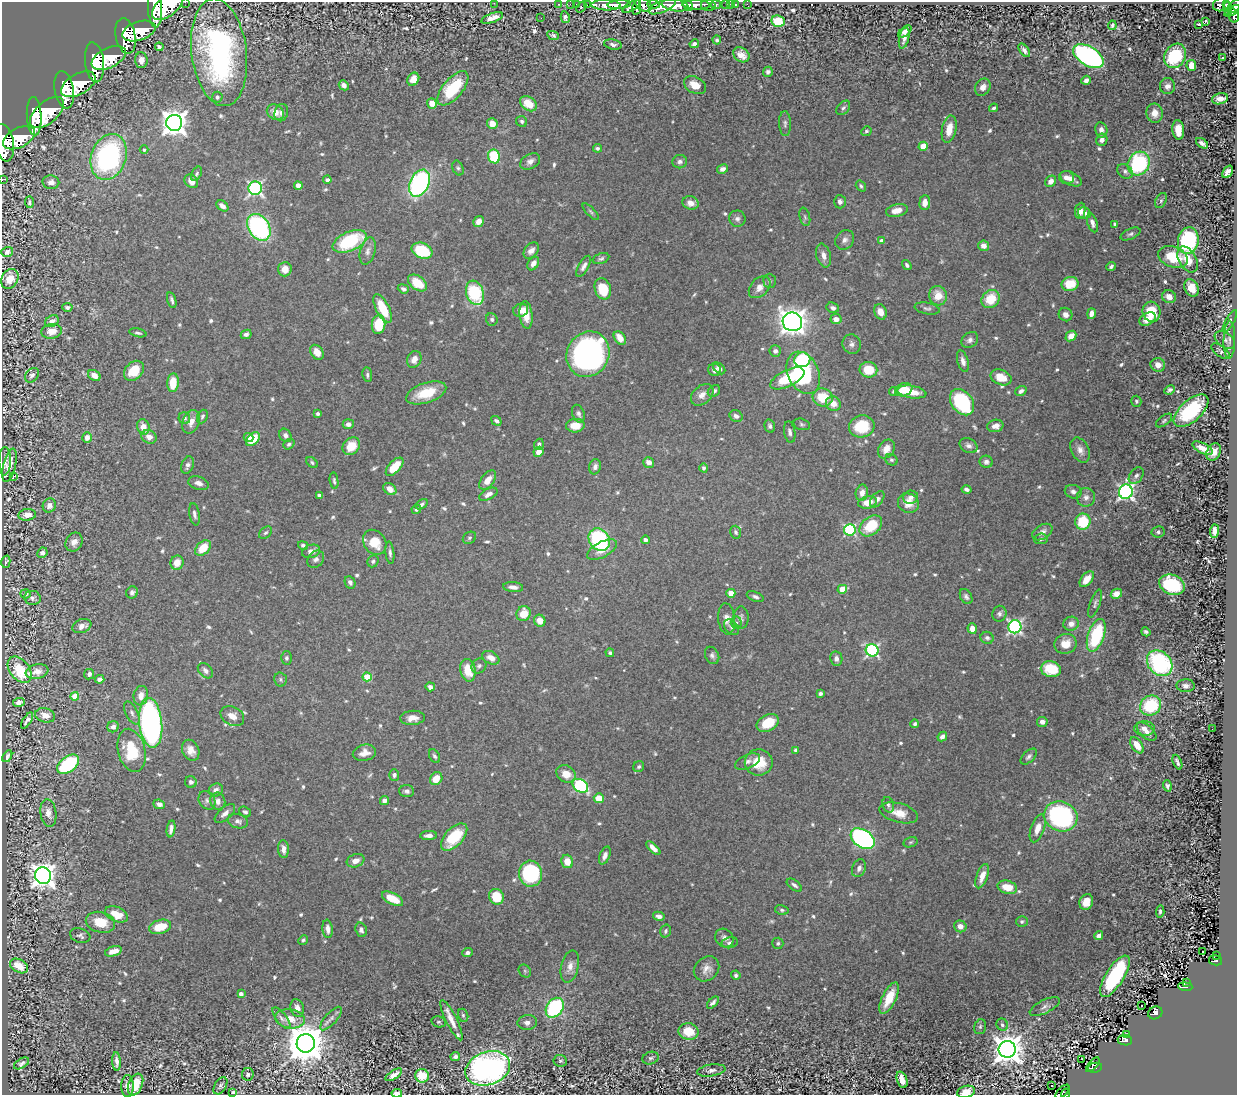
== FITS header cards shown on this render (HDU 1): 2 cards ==
NAXIS1  =                 1235
NAXIS2  =                 1093

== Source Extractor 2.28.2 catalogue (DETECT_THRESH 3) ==
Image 1235 x 1093 px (HDU 1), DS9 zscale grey, 1 PNG px = 1 image px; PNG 1239 x 1097 px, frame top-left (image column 1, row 1093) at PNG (2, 2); each listed source drawn as its Kron ellipse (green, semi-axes under 4 px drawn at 4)
Background 2.47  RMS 0.027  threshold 0.0797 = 3 sigma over >= 5 px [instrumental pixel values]
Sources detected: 749; of the 749, the 500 brightest by FLUX_AUTO listed and drawn (249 fainter detections omitted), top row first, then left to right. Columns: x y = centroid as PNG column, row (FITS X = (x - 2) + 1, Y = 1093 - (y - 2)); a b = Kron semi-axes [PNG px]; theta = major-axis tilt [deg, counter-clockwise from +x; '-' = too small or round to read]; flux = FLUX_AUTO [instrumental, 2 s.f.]
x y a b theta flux
185 2 2 2 - 93
494 3 2 2 - 11
558 4 2 2 - 32
570 4 2 2 - 34
576 4 2 2 - 39
587 4 3 2 - 71
653 4 6 3 -7 990
730 4 2 2 - 25
736 4 3 3 - 110
747 4 3 2 - 23
1221 4 8 6 22 440
606 5 14 5 -1 4200
619 5 12 4 5 4300
643 5 9 6 -33 3600
675 5 13 6 -8 9300
688 5 6 4 -60 2800
696 5 14 4 -1 3900
708 5 7 5 -14 1000
716 5 5 3 - 650
726 5 4 3 - 160
1227 5 4 4 - 460
167 6 18 10 39 16000
662 6 14 6 22 3500
1235 6 8 5 50 1100
581 7 6 3 51 510
631 7 10 4 30 1300
637 7 7 3 79 1400
155 9 18 7 -87 13000
1228 9 7 4 -82 210
1232 11 9 3 32 930
1233 15 7 5 -76 1200
565 17 6 4 -78 5.4
492 18 11 4 19 16
541 18 2 2 - 3.7
778 21 7 5 -10 66
1205 22 3 3 - 540
1199 24 3 3 - 67
1112 25 5 3 - 4.6
139 31 17 9 18 14000
905 31 8 4 40 10
553 35 6 4 -26 3.9
125 36 18 10 -78 14000
904 38 11 5 76 8.5
717 40 4 4 - 3.6
613 44 9 5 -10 6.2
694 44 5 4 - 6.4
159 47 4 3 - 4.8
1024 50 8 4 -53 7.9
219 52 54 27 -83 450
741 55 9 6 -36 16
1088 56 17 9 -32 530
1175 56 13 10 60 150
1223 57 3 3 - 5.4
109 58 18 10 26 13000
141 60 8 6 -87 11
94 62 20 9 -83 14000
1191 65 5 5 - 32
768 72 5 5 - 5.4
413 79 7 5 60 15
1086 80 5 4 - 8.6
78 84 19 10 29 13000
344 85 5 4 - 8
695 85 12 8 -27 30
1167 86 8 7 - 13
983 87 9 7 57 12
453 88 21 10 50 100
64 90 19 9 -79 13000
217 97 5 5 - 5
1220 99 8 5 15 17
432 103 5 4 - 20
528 104 9 6 -35 32
843 108 8 5 49 4.6
994 108 4 3 - 4.6
275 112 9 7 -35 21
47 113 20 11 41 14000
281 113 9 6 75 7.6
1155 113 10 8 -89 20
34 116 19 7 -87 10000
522 121 6 5 - 4.2
174 123 8 8 - 2000
492 123 5 5 - 17
785 124 12 6 -87 6
949 129 14 7 78 29
1101 130 7 6 - 10
1178 130 10 6 -85 28
866 131 5 4 - 3.9
19 138 17 10 27 13000
1102 140 6 5 - 9.3
4 143 19 9 -79 14000
1202 143 7 4 -35 6.7
923 146 4 4 - 43
597 148 4 4 - 3.8
144 150 4 4 - 4.7
494 156 7 6 - 100
109 157 23 17 71 370
530 161 11 7 29 8.8
680 162 7 6 - 6.5
1139 164 12 10 55 190
458 168 8 5 -66 4
722 169 6 4 29 7.2
1125 171 8 6 -34 6.7
1228 172 7 4 53 14
197 174 7 5 61 3.6
1066 178 7 6 - 12
1071 179 11 6 -26 14
2 180 2 2 - 23
327 180 4 4 - 8.5
191 181 7 6 - 15
1051 181 6 5 - 12
51 182 8 7 - 9.4
419 183 14 9 65 390
298 186 4 4 - 23
861 186 6 4 -54 3.7
255 188 7 6 - 420
1161 201 8 5 63 4.3
29 202 6 4 -84 4
840 202 7 6 - 5.9
690 203 8 6 -17 16
925 203 7 5 86 16
222 206 7 4 -38 10
897 210 11 6 12 18
1080 211 8 5 81 13
591 212 11 4 -46 3.9
1084 213 6 6 - 7.6
805 217 9 5 -76 3.8
737 219 8 8 - 6.8
479 221 6 5 - 14
1092 223 10 5 -72 8.7
1115 224 4 3 - 4.1
259 227 14 10 -57 300
1130 234 10 5 24 5.1
845 240 10 8 51 8.8
350 241 18 9 24 140
882 241 4 4 - 16
1188 241 13 10 81 180
983 246 5 5 - 12
368 251 14 7 75 10
422 251 11 7 -22 93
531 251 9 6 48 9.9
7 252 6 5 - 8.6
824 256 12 7 -75 13
1173 257 15 10 -19 61
601 259 8 5 20 4.2
1188 259 14 8 -60 34
533 263 7 5 57 11
907 265 5 4 - 4.9
584 266 12 5 60 8.2
1111 266 4 3 - 4.1
285 269 7 6 - 18
10 279 10 8 61 25
770 281 7 6 - 4.7
417 283 11 7 -36 45
1070 284 8 7 - 41
760 287 13 8 46 15
1191 288 9 6 -62 25
403 289 6 4 -21 5.1
603 289 11 8 -72 57
475 293 12 8 -72 120
938 296 10 9 - 29
1169 297 7 6 - 16
991 299 10 8 45 49
172 300 8 3 -74 4.8
67 307 5 4 - 4.1
383 308 16 6 -63 50
833 308 6 5 - 6.7
927 308 13 5 -10 5.8
521 310 7 6 - 18
880 312 8 6 -67 16
1151 312 10 9 - 60
1065 314 7 6 - 9.4
1091 314 5 4 - 12
526 315 14 6 -84 28
492 319 6 5 - 4.6
836 319 5 5 - 13
1148 319 9 6 32 17
52 321 7 5 32 10
1230 321 12 4 60 4.3
792 322 10 9 - 1600
378 324 9 6 84 63
52 331 10 7 11 20
138 333 8 4 -12 4.3
246 334 5 4 - 6.1
1071 336 6 5 - 16
620 338 7 5 -54 19
970 340 9 7 38 7.1
1225 340 11 7 -35 7.3
1229 340 19 6 88 9.2
852 344 10 9 - 8.9
775 351 6 5 - 6.2
1221 351 11 5 -37 5.1
317 352 8 6 -54 19
588 354 23 21 61 610
414 359 9 7 65 13
802 360 8 7 - 95
963 361 11 5 -74 9.5
1158 365 7 6 - 16
719 368 7 4 -42 5.9
714 370 6 6 - 7.2
868 370 9 7 -11 47
134 371 11 8 45 49
803 373 22 15 -65 230
32 375 8 6 50 6.8
94 375 6 5 - 15
367 375 7 5 -83 4.2
1001 377 11 7 -22 28
787 378 18 8 26 73
173 383 9 5 85 42
904 390 9 6 18 36
1170 390 5 4 - 4.6
714 391 7 5 42 5.9
894 391 5 4 - 3.6
1021 391 6 4 37 6
912 392 14 6 -8 30
426 393 21 10 18 54
702 395 13 9 41 14
823 397 10 9 - 48
1136 401 5 5 - 4
962 402 14 10 -53 180
833 404 7 7 - 18
1191 411 21 10 42 130
318 414 4 4 - 4.3
578 414 9 6 -71 5.6
202 416 7 5 67 4.1
736 416 7 5 -28 7.8
184 418 6 5 - 4.2
496 421 5 4 - 5.1
1164 421 9 5 38 4.4
191 422 12 8 67 17
348 424 5 5 - 8
802 424 8 5 -16 3.7
575 426 9 7 4 25
770 426 7 5 -75 4.9
862 426 13 11 12 66
995 426 8 6 13 12
143 427 8 6 -72 20
790 432 11 5 -81 5.9
285 435 7 6 - 7.1
149 437 8 6 -24 13
248 437 5 4 - 8.3
87 438 5 5 - 12
253 439 8 5 45 42
289 444 6 4 39 3.6
539 444 5 4 - 4.7
351 446 10 7 50 38
969 446 9 7 -31 7.6
1203 448 11 5 -25 18
886 449 10 7 55 16
1080 450 13 9 -63 13
539 452 5 4 - 16
1214 452 9 6 60 15
891 460 6 5 - 3.7
5 461 14 6 88 9.8
649 462 6 5 - 12
986 462 6 6 - 6
312 463 6 4 -42 3.5
10 465 17 6 75 15
188 465 9 6 68 7.4
395 467 11 6 46 36
595 467 7 6 - 7.1
704 468 4 4 - 5.1
14 476 2 2 - 50
1136 476 9 6 53 6.5
488 480 11 6 54 18
334 481 8 4 -82 3.9
199 483 10 6 -18 10
390 489 7 5 -38 15
967 489 5 3 - 5.9
1073 492 8 6 -15 7.6
1126 492 7 7 - 610
862 493 8 6 79 13
488 494 10 5 29 9.2
319 495 4 3 - 7.5
911 497 7 6 - 8.5
1086 497 9 9 - 10
877 499 9 5 52 7.5
868 502 9 6 14 21
908 503 11 9 -24 23
422 504 7 4 33 5
49 505 7 6 - 11
416 509 5 4 - 4.2
194 514 11 5 -80 7
27 515 9 5 7 15
1083 522 8 7 - 79
871 526 13 8 40 66
850 530 6 5 - 190
1214 531 6 4 88 16
736 532 6 5 - 4.1
1042 532 11 7 31 10
1158 532 6 5 - 5.1
266 533 7 5 38 3.9
469 538 7 5 33 3.7
1041 539 7 5 6 4.4
599 540 12 10 -52 200
645 540 4 4 - 6.6
74 542 10 8 58 12
375 542 13 11 -55 40
303 545 5 4 - 4.4
203 548 9 6 44 38
602 550 16 7 28 24
311 551 9 6 18 11
42 553 5 5 - 7.3
390 553 11 4 -84 5.5
316 559 9 7 49 6.8
373 561 6 5 - 4.5
6 562 6 4 75 4.4
177 563 7 6 - 24
1087 579 9 5 51 21
350 582 6 5 - 5.4
1172 585 13 9 -21 170
513 587 10 5 -5 10
842 589 5 4 - 51
132 592 6 6 - 6.4
731 593 4 4 - 38
26 594 5 4 - 3.7
1116 594 6 4 29 15
966 596 8 5 -59 5.5
755 597 9 4 -21 5.3
32 598 8 7 - 7.2
1095 603 15 5 71 5.7
524 614 8 7 - 32
999 614 8 7 - 5.8
741 618 11 7 86 6.1
727 619 15 8 -84 14
540 621 6 5 - 20
736 623 6 5 - 4.6
1071 624 7 7 - 12
82 626 10 7 20 12
732 627 9 6 -47 5.4
1015 627 6 6 - 400
972 629 5 4 - 14
1146 632 5 4 - 4.3
1096 635 17 8 71 140
987 638 6 6 - 5.4
1066 644 11 10 - 25
872 650 6 6 - 300
610 653 4 4 - 4.3
712 655 9 6 -62 6.4
286 658 6 5 - 4.2
491 658 9 6 -27 15
836 659 7 6 - 8.4
1160 663 14 11 -46 270
479 666 8 7 - 5.1
1051 669 10 8 -11 56
20 670 15 9 -53 79
468 670 11 7 -79 38
205 671 9 6 -46 8
37 672 11 7 10 14
89 674 5 5 - 6.5
367 677 4 4 - 53
99 679 5 4 - 6.5
280 679 7 6 - 3.9
1186 686 9 6 -2 9.2
430 687 5 4 - 7.8
820 693 4 3 - 4.3
75 696 4 4 - 36
141 696 10 7 81 15
19 702 6 4 8 9.6
1150 706 11 9 33 110
132 713 12 6 -62 7.1
45 715 10 7 -13 18
232 716 12 9 -29 18
412 718 12 7 4 16
27 721 9 4 58 6.4
1042 722 5 5 - 8.6
151 723 25 11 -84 640
768 723 12 8 30 49
915 724 4 3 - 4.5
113 727 6 5 - 9.3
1144 729 10 7 0 12
1212 729 2 2 - 8.3
1146 732 12 6 -41 14
942 736 5 4 - 7.6
1137 745 9 5 -54 29
132 750 22 13 -76 76
191 750 11 8 -63 16
796 750 4 4 - 4.8
364 753 12 8 13 16
7 756 6 3 60 5.5
434 756 7 5 -60 4.2
1029 757 10 5 45 5.9
747 762 13 6 22 8.2
759 762 14 13 - 51
1177 762 8 3 -67 5.1
68 764 12 7 38 180
639 767 6 5 - 3.6
566 774 10 8 -32 24
394 775 6 5 - 4.9
436 779 7 6 - 29
191 782 6 6 - 7
580 786 8 6 -35 200
1167 786 6 4 -72 4.9
216 790 7 6 - 8.9
407 791 7 6 - 5.8
599 798 5 5 - 34
207 800 10 8 -58 7.4
218 801 8 7 - 10
384 801 4 4 - 8.2
159 804 6 4 -22 8.8
888 805 8 5 -71 4.5
245 812 6 4 -34 3.6
48 813 14 8 -82 13
225 813 12 6 41 10
899 813 20 9 -15 28
1061 816 17 14 -23 290
238 821 10 7 -16 7.4
1038 828 14 6 71 21
171 829 8 4 81 8.7
429 835 8 4 3 9
454 837 17 9 47 73
863 839 13 8 -33 460
911 842 7 5 17 3.5
653 848 9 4 -43 14
283 849 9 5 -86 12
605 856 9 5 69 8.9
356 861 9 6 20 15
567 861 7 6 - 24
859 868 9 6 65 9.3
531 874 13 11 -83 200
43 876 8 8 - 1800
982 876 13 5 70 20
794 885 9 5 -37 5.4
1007 887 10 6 -15 32
496 897 8 7 - 52
392 899 11 5 -27 39
1086 902 8 6 69 23
782 910 7 4 -11 3.8
1160 912 6 4 84 3.9
116 914 12 7 -24 33
659 916 6 4 -13 7.7
1022 921 6 5 - 4.1
100 922 15 10 -13 41
960 926 6 6 - 13
160 927 11 7 15 41
328 929 9 5 -84 9.8
361 930 7 5 -72 6.9
666 931 6 5 - 4.2
80 936 10 7 -17 5.6
1099 936 5 4 - 8.8
724 938 10 8 -46 8.8
303 940 5 4 - 3.5
730 943 8 5 12 6
778 943 6 5 - 3.7
113 951 9 4 16 18
1202 952 2 2 - 9.1
467 953 5 4 - 5.2
1216 955 3 2 - 27
1215 960 6 5 - 240
19 966 10 6 -30 37
570 966 16 8 75 16
706 969 14 11 41 16
525 971 7 5 -48 3.7
736 975 5 4 - 4.6
1115 976 24 9 58 180
1186 982 3 3 - 31
1185 987 7 4 -5 200
241 994 4 4 - 8.7
889 998 17 7 64 44
713 1003 7 4 47 6
1142 1006 3 2 - 11
1045 1007 16 6 27 9.6
297 1008 9 6 -72 13
555 1008 11 8 56 220
1155 1013 7 6 - 240
463 1015 6 5 - 3.8
281 1018 13 5 -52 7.7
290 1019 15 9 -9 30
331 1019 15 6 48 9.5
451 1020 22 5 -63 19
439 1022 7 5 -13 3.6
527 1023 10 7 6 9.3
1002 1025 6 5 - 5
980 1027 8 5 74 3.6
688 1031 10 8 -10 41
1127 1035 3 2 - 20
1125 1040 7 5 -8 280
306 1043 9 9 - 6300
1007 1049 8 8 - 2900
455 1057 5 4 - 5.9
651 1058 8 6 18 4.8
1082 1059 2 2 - 6.3
560 1061 7 5 -7 3.7
117 1062 9 3 -86 7.6
21 1063 8 4 30 5.9
1093 1065 9 2 48 61
488 1068 23 16 19 740
1095 1068 7 5 11 190
711 1070 14 6 9 8.5
248 1074 6 6 - 5.5
394 1075 9 4 33 11
422 1076 7 6 - 45
902 1080 8 5 -71 23
135 1084 11 7 68 41
127 1086 11 6 90 10
220 1086 9 5 59 5.2
1051 1086 2 2 - 5.5
233 1092 4 3 - 4.7
966 1092 9 6 15 17
1063 1092 9 3 45 45
397 1093 5 3 - 15
1065 1093 5 3 - 49
At the frame edge (FLAGS 8, measured only in part): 13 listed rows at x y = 185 2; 494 3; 167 6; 1235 6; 155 9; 4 143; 2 180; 10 279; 488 1068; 233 1092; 966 1092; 397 1093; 1065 1093
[249 fainter detections neither listed nor drawn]